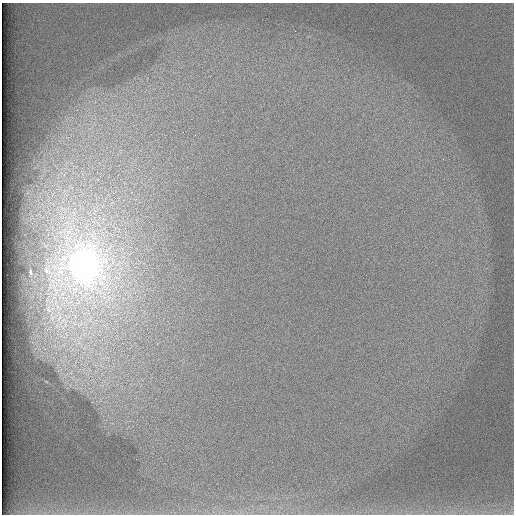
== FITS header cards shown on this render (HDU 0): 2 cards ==
NAXIS1  =                  512 /
NAXIS2  =                  512 /

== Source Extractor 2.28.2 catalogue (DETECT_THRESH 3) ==
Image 512 x 512 px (HDU 0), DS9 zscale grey, 1 PNG px = 1 image px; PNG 516 x 516 px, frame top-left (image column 1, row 512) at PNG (2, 3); no overlay
Background 99.2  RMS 2.9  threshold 8.79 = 3 sigma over >= 5 px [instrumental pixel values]
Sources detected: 3; all 3 listed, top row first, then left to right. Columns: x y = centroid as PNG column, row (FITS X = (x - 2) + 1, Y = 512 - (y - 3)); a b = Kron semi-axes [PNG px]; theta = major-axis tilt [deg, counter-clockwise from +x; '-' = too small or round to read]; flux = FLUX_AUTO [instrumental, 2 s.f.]
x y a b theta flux
84 265 42 36 -72 95000
47 270 14 9 -44 1600
30 272 4 2 - 190